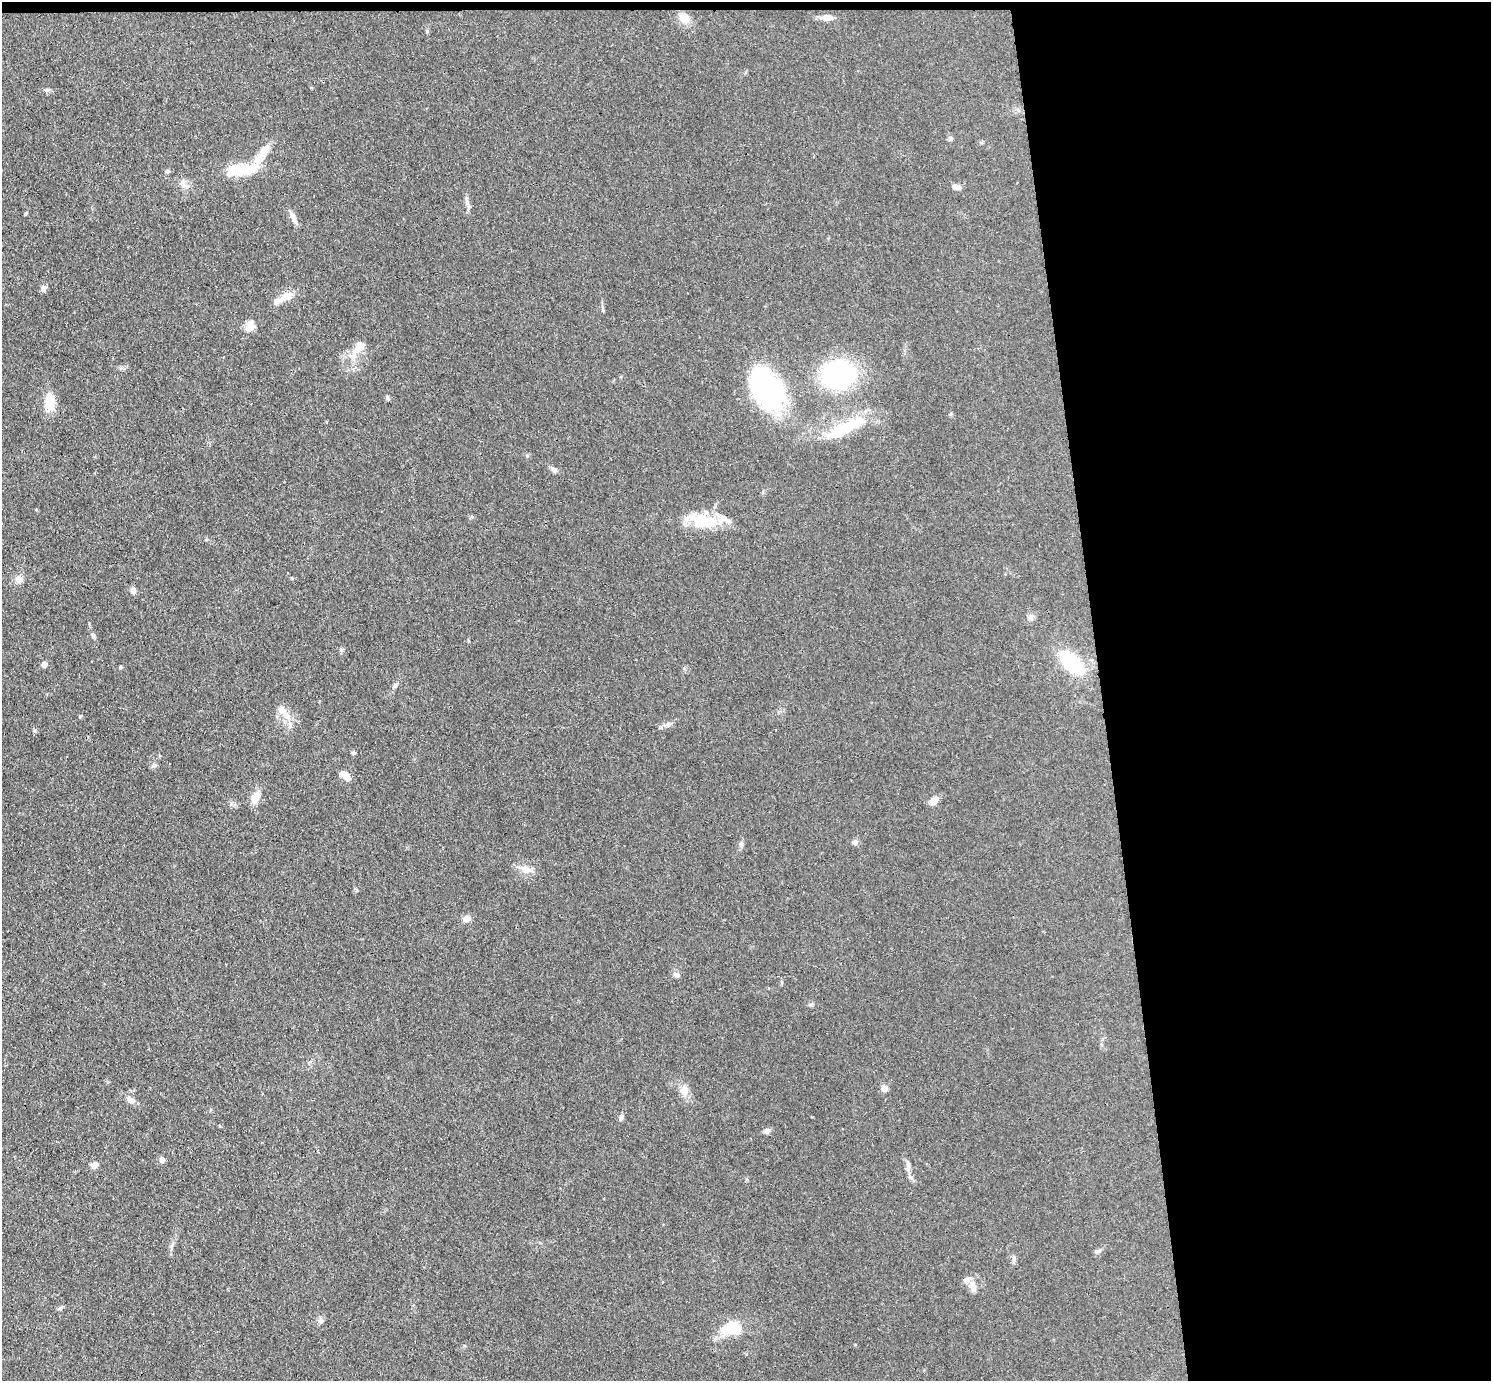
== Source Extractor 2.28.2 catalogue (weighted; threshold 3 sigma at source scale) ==
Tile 3 of 3 x 3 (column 3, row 1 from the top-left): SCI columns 3035-4523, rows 2890-4268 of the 4579 x 4505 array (HDU 1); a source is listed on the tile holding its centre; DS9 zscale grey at full resolution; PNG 1493 x 1383 px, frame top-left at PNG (2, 2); no overlay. Shown black and unused: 27% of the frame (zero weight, under 3 of 4 exposures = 5% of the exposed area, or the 3 px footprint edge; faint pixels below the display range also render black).
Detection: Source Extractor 2.28.2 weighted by HDU 2 'WHT'; one run over the whole footprint, this tile lists its part. Background 0.0693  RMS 0.0067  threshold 0.0303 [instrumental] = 3 sigma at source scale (4.5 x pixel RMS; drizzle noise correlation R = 1.50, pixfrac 1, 0.05/0.05 arcsec/px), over >= 5 px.
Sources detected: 59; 5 inside a brighter listed object's ellipse — not listed separately; the other 54 listed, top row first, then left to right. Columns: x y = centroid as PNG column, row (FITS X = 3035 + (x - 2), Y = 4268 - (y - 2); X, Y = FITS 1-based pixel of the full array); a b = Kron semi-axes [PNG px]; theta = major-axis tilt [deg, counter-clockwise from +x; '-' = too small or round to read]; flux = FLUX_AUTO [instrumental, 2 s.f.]
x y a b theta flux
684 18 16 12 -48 7.7
827 18 15 7 1 4.3
47 90 9 3 33 1
950 138 7 4 -70 1.1
262 153 54 10 60 13
236 170 32 17 10 19
167 171 6 5 - 1.1
956 187 10 6 -10 3
467 204 16 5 -70 2.7
293 217 17 6 -67 3.8
43 288 9 6 89 2.3
287 296 23 9 27 7.4
603 310 6 4 -72 0.86
250 327 17 11 64 5.7
359 346 21 11 68 8.3
838 375 31 23 10 92
767 390 45 28 -59 120
388 398 7 4 -71 1
50 402 16 10 -87 16
842 430 46 15 30 31
554 469 9 6 -47 2.3
708 522 61 14 -12 24
19 579 9 9 - 4.6
133 590 8 7 - 2.6
1031 616 7 6 - 1.9
93 635 8 4 -55 1.3
1071 663 24 13 -41 46
44 664 5 5 - 5.3
121 667 4 4 - 0.77
395 685 7 5 47 1.3
284 713 26 9 -47 8
667 725 9 6 10 2.4
353 752 5 5 - 1.4
154 765 8 6 0 1.6
345 776 14 7 -37 5.2
255 798 16 10 68 6.9
934 801 11 8 46 4.8
855 842 7 7 - 2.2
741 844 9 6 83 1.9
526 869 15 10 -24 6.2
467 919 10 8 13 3.8
677 975 8 7 - 2.4
884 1089 7 6 - 3.7
684 1091 12 11 - 5.8
131 1100 10 7 -29 3.4
621 1117 8 6 69 2.2
767 1131 9 7 42 2
162 1159 7 6 - 2.4
94 1165 9 7 25 3.6
908 1166 13 6 83 2.6
1098 1251 9 4 24 1.6
973 1287 13 9 -74 5.2
321 1321 9 6 15 1.9
732 1328 21 12 10 24
Unlisted compact peaks at least as high as the median listed source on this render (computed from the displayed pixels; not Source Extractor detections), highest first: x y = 341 650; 35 731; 811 1005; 427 31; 1014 1258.